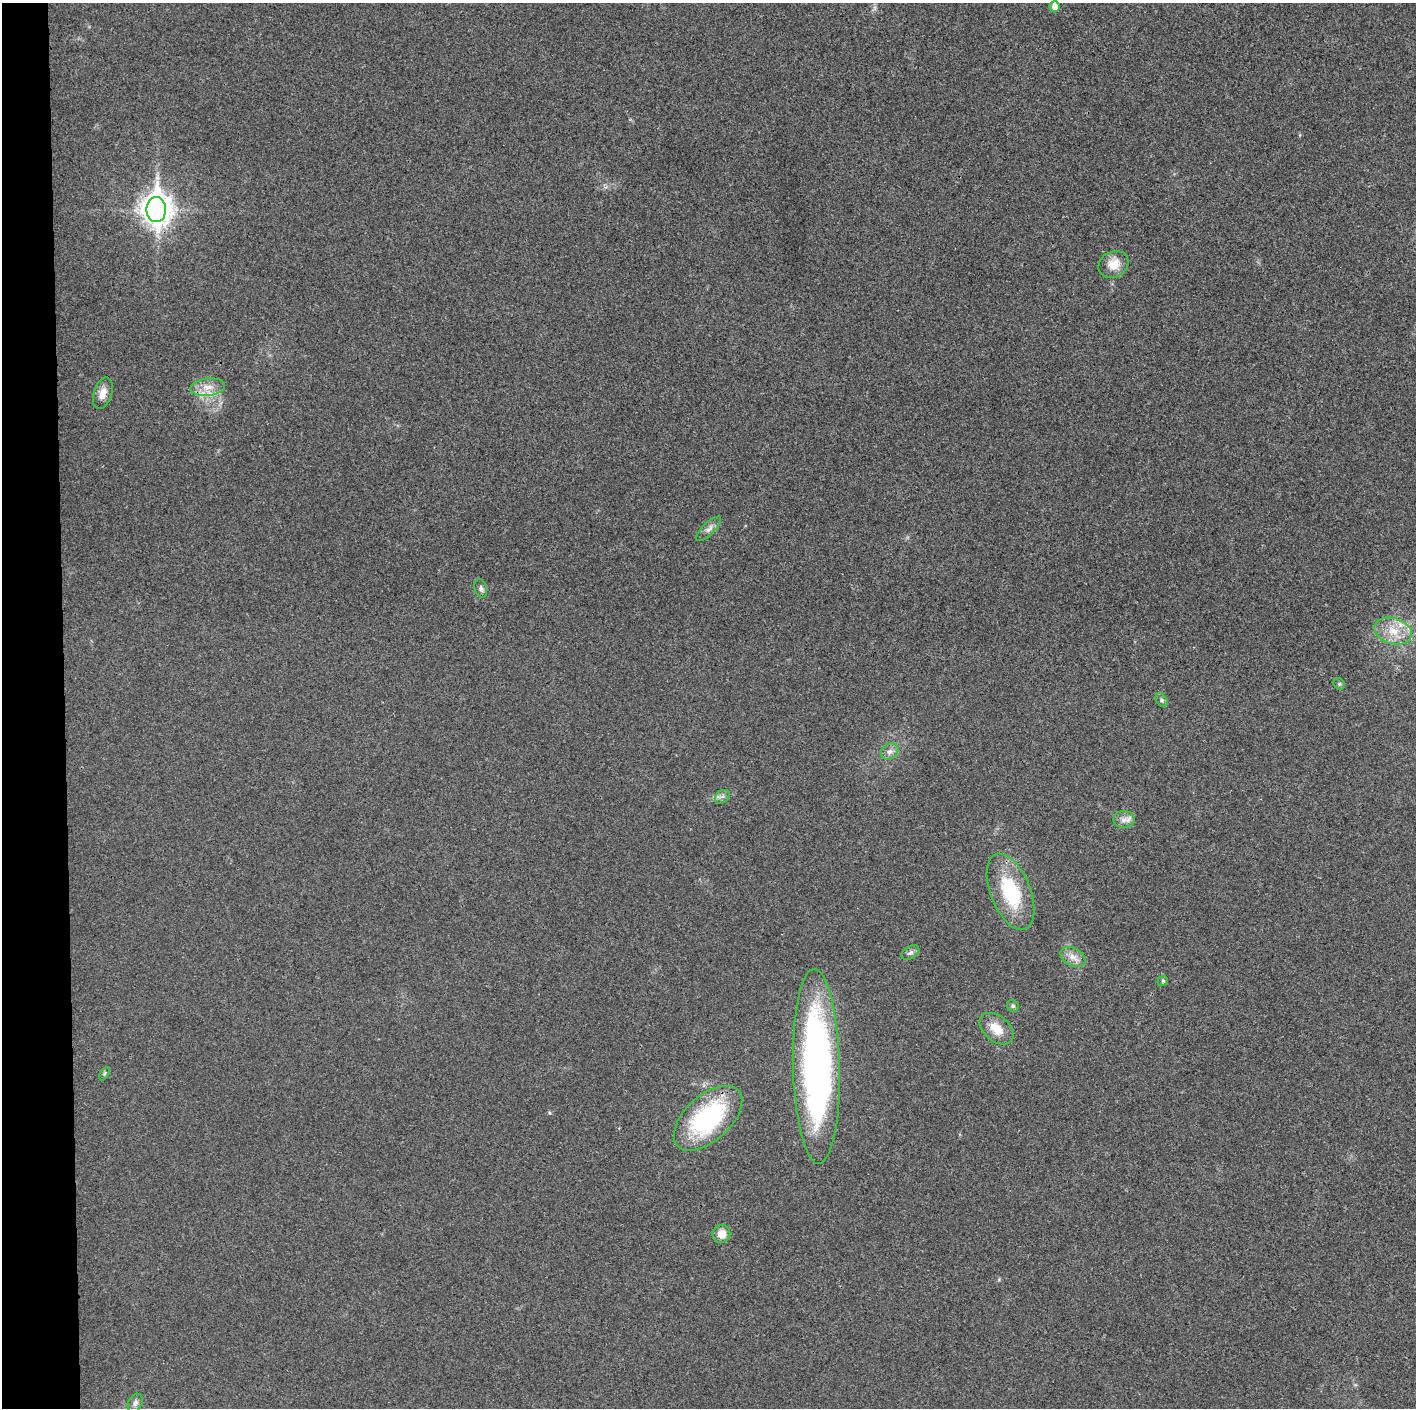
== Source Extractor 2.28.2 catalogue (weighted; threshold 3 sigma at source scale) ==
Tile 4 of 3 x 3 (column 1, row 2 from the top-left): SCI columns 7-1420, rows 1416-2821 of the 4249 x 4229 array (HDU 1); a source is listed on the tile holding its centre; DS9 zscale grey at full resolution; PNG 1418 x 1410 px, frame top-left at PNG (2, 3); each listed source drawn as its Kron ellipse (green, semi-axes under 4 px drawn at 4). Shown black and unused: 4% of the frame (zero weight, under 3 of 4 exposures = <1% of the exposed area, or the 3 px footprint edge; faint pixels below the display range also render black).
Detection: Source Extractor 2.28.2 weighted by HDU 2 'WHT'; one run over the whole footprint, this tile lists its part. Background 0.0214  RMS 0.0057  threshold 0.0255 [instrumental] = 3 sigma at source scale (4.5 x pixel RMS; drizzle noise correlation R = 1.50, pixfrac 1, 0.05/0.05 arcsec/px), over >= 5 px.
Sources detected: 24; all 24 listed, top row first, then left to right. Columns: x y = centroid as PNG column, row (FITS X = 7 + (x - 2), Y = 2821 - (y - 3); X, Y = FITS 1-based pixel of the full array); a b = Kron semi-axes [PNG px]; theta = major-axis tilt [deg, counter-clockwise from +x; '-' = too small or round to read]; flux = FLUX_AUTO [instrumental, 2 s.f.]
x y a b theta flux
1055 6 5 5 - 4.9
156 210 12 10 -89 710
1113 264 15 12 27 8.2
208 387 17 8 5 6.4
103 393 16 9 72 4.8
709 529 16 6 45 2.8
481 588 9 6 -75 1.7
1393 631 19 13 -17 11
1339 684 6 5 - 0.97
1162 700 7 5 -54 1.3
890 751 9 7 35 2.6
722 797 8 6 34 1.8
1124 820 10 8 0 3.4
1011 892 40 20 -68 38
910 952 10 6 31 1.7
1073 957 13 8 -30 4.5
1163 981 5 5 - 0.83
1013 1006 6 5 - 0.98
997 1029 19 12 -39 9.8
816 1066 97 23 -89 240
104 1074 7 4 59 0.94
708 1118 41 23 42 72
721 1234 9 9 - 6.1
135 1403 10 6 62 2.1
Overlapping masked pixels (flux is a lower limit): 1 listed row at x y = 156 210